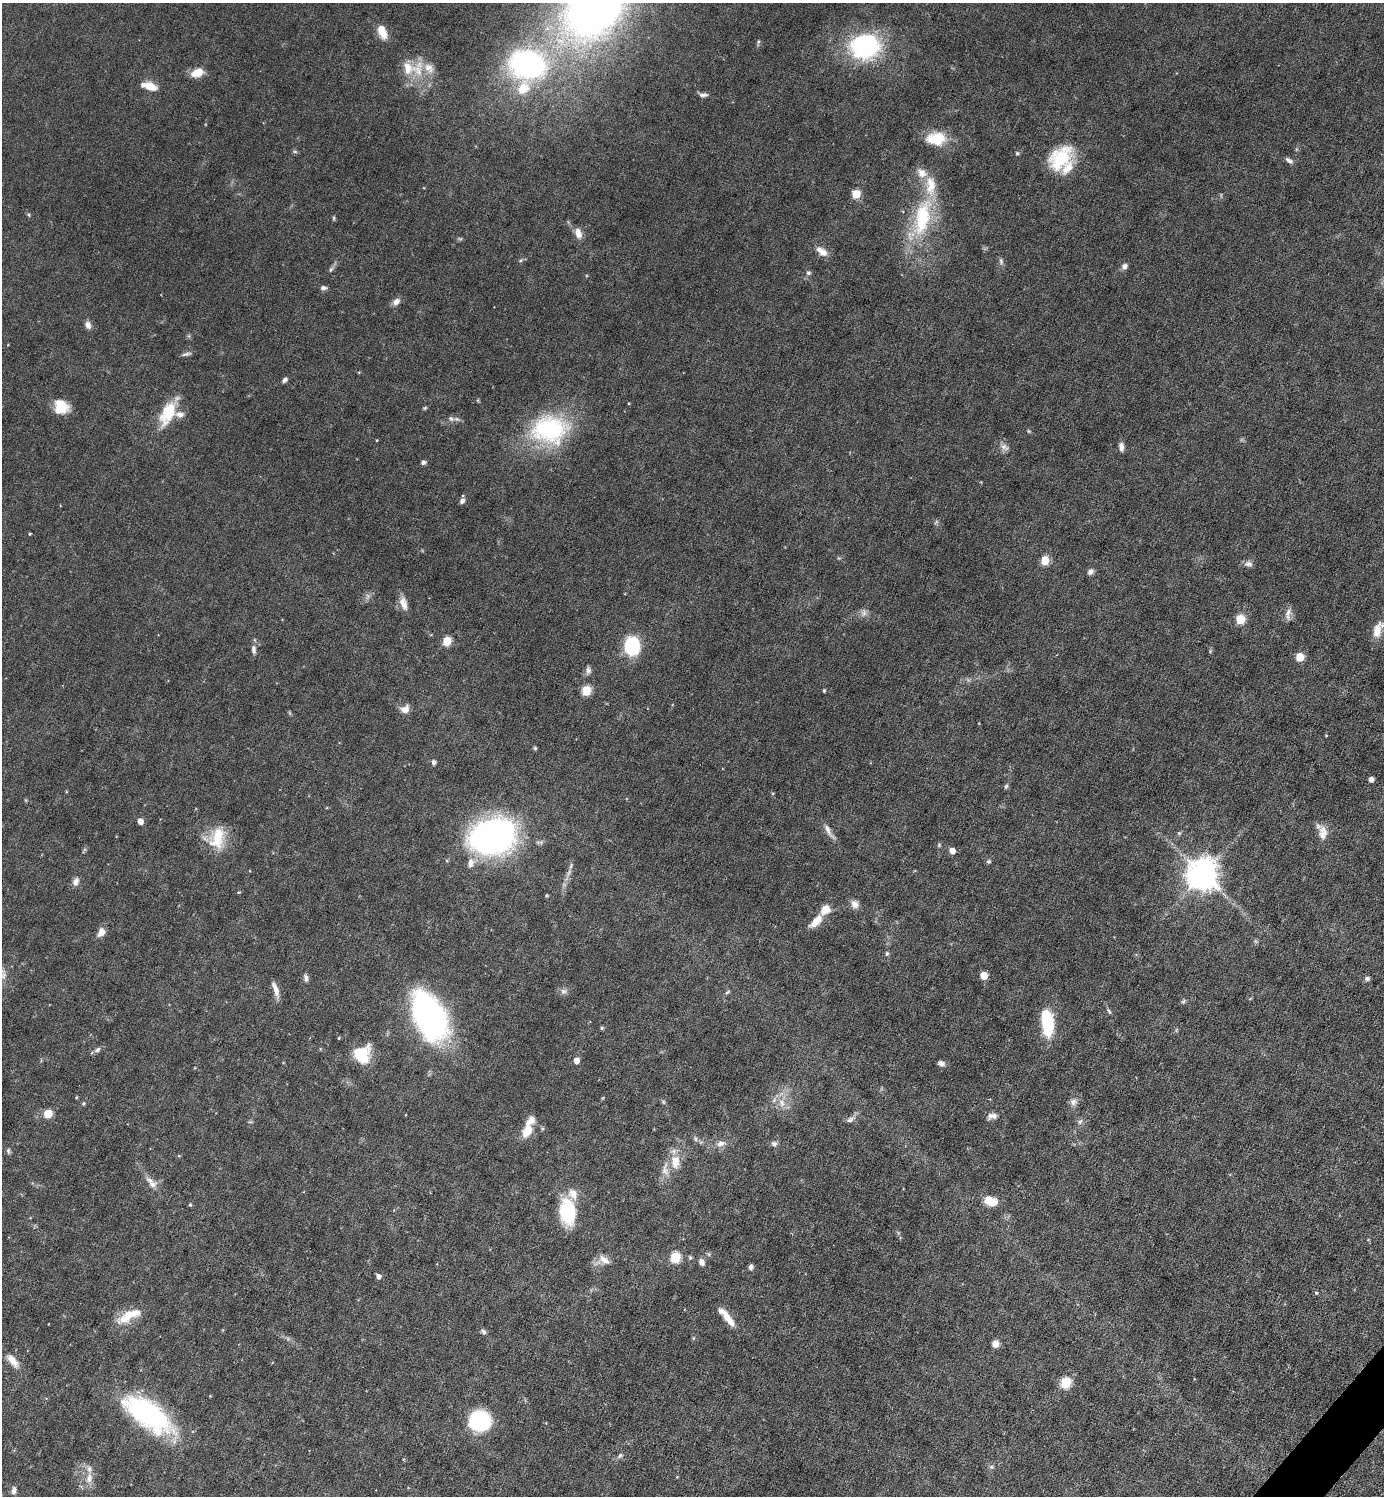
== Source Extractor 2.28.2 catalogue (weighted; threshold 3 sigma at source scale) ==
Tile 6 of 4 x 4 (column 2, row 2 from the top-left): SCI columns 1681-3062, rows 2991-4484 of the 5980 x 5979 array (HDU 1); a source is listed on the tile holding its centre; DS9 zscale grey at full resolution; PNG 1386 x 1498 px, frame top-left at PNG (2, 3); no overlay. Shown black and unused: <1% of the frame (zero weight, under 3 of 6 exposures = <1% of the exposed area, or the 3 px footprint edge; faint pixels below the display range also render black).
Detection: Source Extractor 2.28.2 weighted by HDU 2 'WHT'; one run over the whole footprint, this tile lists its part. Background 0.0451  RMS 0.005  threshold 0.0203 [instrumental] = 3 sigma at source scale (4.09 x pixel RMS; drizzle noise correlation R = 1.36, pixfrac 0.8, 0.05/0.05 arcsec/px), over >= 5 px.
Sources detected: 155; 2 too faint to see at this stretch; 1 inside a brighter object's white glare — not listed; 17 inside a brighter listed object's ellipse — not listed separately; the other 135 listed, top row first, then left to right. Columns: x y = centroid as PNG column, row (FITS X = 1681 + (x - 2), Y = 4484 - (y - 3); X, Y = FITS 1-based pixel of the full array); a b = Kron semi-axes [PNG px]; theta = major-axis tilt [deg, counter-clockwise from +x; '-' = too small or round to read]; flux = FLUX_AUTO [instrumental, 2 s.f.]
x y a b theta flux
595 5 69 47 56 340
382 31 17 9 -67 7.1
865 46 32 27 5 57
527 64 36 28 -15 96
418 71 32 14 83 12
197 73 14 8 20 6.6
150 86 15 8 -20 6.5
703 95 12 5 5 1.6
936 139 23 15 1 13
295 152 6 4 -1 0.7
1017 153 5 4 - 0.79
1060 158 34 22 46 23
1289 160 11 5 -33 1.6
856 194 5 5 - 16
29 215 6 3 -71 0.57
334 218 7 3 -83 0.57
922 218 58 22 78 39
578 233 13 8 -72 3.6
822 252 16 8 -37 4.3
520 260 6 4 30 0.68
1001 261 9 5 -75 1.2
1124 266 7 6 - 2.1
331 269 9 5 62 1
808 273 6 5 - 1.2
323 288 8 5 2 1.3
396 302 9 7 40 2.6
88 325 9 7 -71 2.4
186 354 13 5 14 1.4
285 380 7 5 41 1.2
61 407 15 14 - 9.7
425 408 6 4 21 0.59
168 413 34 14 62 17
451 419 9 6 -37 1.5
549 429 50 37 3 50
1028 431 6 4 -71 0.52
1004 447 12 8 -30 2.4
1121 447 10 6 -85 2.4
423 462 5 4 - 1.4
462 501 7 6 - 1.6
30 534 3 3 - 0.48
1045 560 5 5 - 15
1248 564 12 7 -3 2
1090 572 8 6 46 1.9
404 603 18 9 -75 4.1
864 612 11 7 -86 2
1288 614 18 6 88 2.6
1240 619 6 5 - 19
1378 630 19 9 68 6.1
447 641 6 5 - 19
632 646 17 14 89 28
253 649 11 6 -86 1.9
1300 657 5 5 - 13
588 670 10 7 -89 1.6
586 690 6 5 - 22
824 691 4 4 - 0.59
405 709 11 9 30 3.4
535 748 5 5 - 0.63
434 762 5 5 - 1.7
1371 779 4 4 - 2.7
1006 786 6 5 - 0.87
773 793 4 3 - 0.46
140 821 5 4 - 4
829 831 25 6 -58 3.1
1179 833 6 5 - 0.68
1323 835 16 13 83 5
492 836 42 31 13 140
217 838 30 19 75 15
952 851 5 5 - 4
988 861 6 5 - 0.78
1202 874 10 9 - 850
76 882 11 7 70 2.3
239 892 5 3 - 0.39
546 896 3 3 - 0.62
855 904 11 10 - 2.9
816 921 21 9 45 6
101 932 9 7 63 4.1
887 953 5 5 - 0.95
984 975 5 5 - 9.1
306 978 10 5 -83 1.5
1367 978 6 5 - 1.2
275 989 19 6 -71 3.6
564 991 10 7 7 1.8
727 992 8 3 28 0.69
1183 1001 6 5 - 0.83
1109 1011 9 4 -64 0.84
429 1017 50 28 -63 120
1047 1025 24 13 89 21
602 1028 4 4 - 0.76
1176 1030 6 4 71 0.56
339 1038 4 4 - 0.48
97 1050 9 6 34 1.5
361 1054 17 15 62 18
576 1060 5 5 - 3.8
941 1063 7 6 - 1.9
76 1097 5 3 - 0.42
663 1102 6 4 -89 0.64
1073 1102 10 9 - 2.2
83 1103 5 5 - 0.71
782 1103 12 8 -71 4
48 1114 5 5 - 15
994 1116 9 8 - 1.8
850 1120 13 6 27 2.1
250 1122 6 4 17 0.61
1080 1122 8 5 62 1.3
527 1131 17 11 61 7.4
695 1139 8 4 -81 0.91
720 1143 13 8 15 2.9
774 1144 8 7 - 1.5
8 1151 8 5 -85 0.92
675 1162 22 13 -88 7.8
152 1184 13 9 -13 3
991 1201 12 8 -24 9.5
190 1205 5 3 - 0.52
567 1212 28 16 -81 26
708 1254 6 4 -71 0.69
675 1257 6 5 - 28
690 1257 5 5 - 0.87
604 1260 18 8 -35 3.7
701 1262 8 6 -70 2.2
751 1267 6 5 - 1.5
378 1276 5 5 - 1.9
1316 1293 5 4 - 0.56
128 1315 32 13 37 10
727 1317 25 6 -51 7.5
483 1331 8 5 -40 1.2
995 1344 8 7 - 3.3
13 1361 20 8 -50 5.1
1066 1383 6 5 - 33
210 1396 3 3 - 0.29
148 1414 57 24 -35 72
480 1421 17 15 -22 52
620 1456 9 5 45 1.1
991 1467 6 5 - 0.9
89 1478 16 8 76 4.3
14 1490 10 6 82 1.8
Isophote crosses this tile's border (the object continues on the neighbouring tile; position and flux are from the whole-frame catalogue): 1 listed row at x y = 595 5